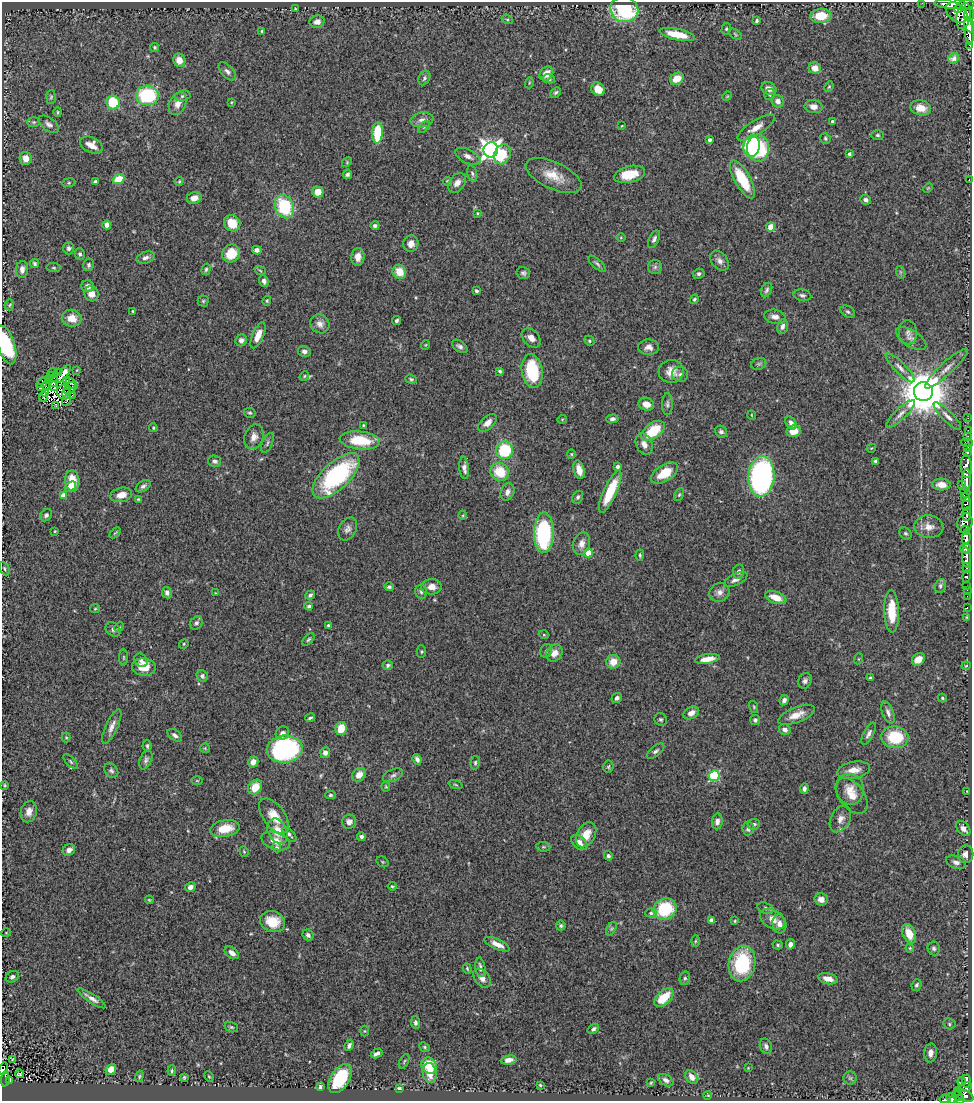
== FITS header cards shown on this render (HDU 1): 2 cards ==
NAXIS1  =                  970
NAXIS2  =                 1099

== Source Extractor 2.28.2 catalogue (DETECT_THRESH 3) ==
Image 970 x 1099 px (HDU 1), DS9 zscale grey, 1 PNG px = 1 image px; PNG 974 x 1103 px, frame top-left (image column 1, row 1099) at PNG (2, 2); each listed source drawn as its Kron ellipse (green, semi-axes under 4 px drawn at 4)
Background 0.875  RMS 0.043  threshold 0.128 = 3 sigma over >= 5 px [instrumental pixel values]
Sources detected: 436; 9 with non-positive FLUX_AUTO (blend fragments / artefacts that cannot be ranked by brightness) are neither listed nor drawn; the other 427 listed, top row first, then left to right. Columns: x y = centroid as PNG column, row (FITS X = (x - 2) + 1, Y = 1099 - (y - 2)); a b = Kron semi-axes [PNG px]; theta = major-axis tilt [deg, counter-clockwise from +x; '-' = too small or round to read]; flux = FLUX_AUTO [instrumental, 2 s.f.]
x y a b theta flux
922 3 2 2 - 5.4
955 4 20 5 -1 1500
960 7 7 3 45 150
296 8 3 2 - 2.6
624 10 14 12 -18 270
957 12 12 8 -41 800
969 15 6 5 - 890
821 16 11 7 3 78
963 16 13 7 78 2000
507 19 5 3 - 3.7
757 21 4 3 - 5.9
317 22 7 6 - 17
969 26 7 4 -64 1100
726 29 6 4 76 4.1
262 31 4 3 - 2.9
969 31 14 4 -84 2000
677 34 18 5 -12 65
735 34 7 3 -37 3.7
970 45 3 3 - 60
155 47 4 4 - 4
954 58 6 4 40 7.2
179 60 7 6 - 22
815 68 6 5 - 22
227 71 11 6 -47 10
546 74 8 6 51 31
424 78 7 5 63 7.1
549 79 6 4 -11 5.7
677 79 7 5 27 45
529 83 5 3 - 3.2
829 87 5 4 - 3.4
598 89 7 6 - 30
769 89 8 6 -24 17
556 92 6 4 43 5.6
147 95 11 10 - 210
769 95 5 5 - 6.6
183 96 8 5 13 6.1
727 96 5 4 - 2.8
51 97 7 5 87 4.8
778 101 6 6 - 18
113 102 7 6 - 120
231 102 3 3 - 2.6
178 104 12 8 64 21
813 107 9 6 -10 19
921 108 10 7 -12 38
58 112 5 4 - 3.4
422 120 11 7 9 17
832 121 3 3 - 5.6
34 122 6 5 - 5.1
49 124 12 6 -37 12
621 126 3 2 - 1.7
424 127 7 4 45 5.1
756 128 21 7 32 31
377 133 10 5 87 120
878 135 6 5 - 5.8
825 138 5 5 - 4.8
709 140 4 3 - 7.7
91 145 12 7 -26 34
752 146 11 8 80 250
758 148 13 11 -89 200
491 150 7 7 - 1800
502 154 10 8 68 86
849 154 4 4 - 6.8
468 156 14 7 -26 16
26 158 6 6 - 28
347 162 5 4 - 3.2
347 174 5 4 - 6.9
472 174 8 5 -73 6.1
630 174 16 8 13 67
554 176 30 13 -25 59
119 179 6 5 - 64
742 179 21 8 -61 110
969 179 3 2 - 3.6
179 181 4 3 - 3.3
95 182 4 4 - 11
448 182 5 4 - 4.7
69 183 7 3 8 3.4
457 183 11 7 54 18
928 188 5 3 - 2.6
318 192 6 5 - 35
194 198 7 6 - 21
866 200 5 5 - 8.8
284 207 12 9 -67 160
477 213 4 3 - 3.3
232 223 9 7 -47 58
107 225 4 4 - 36
375 226 4 4 - 5.7
771 227 4 4 - 63
621 237 5 3 - 2.4
654 239 9 5 65 9.3
411 244 8 7 - 21
69 248 6 5 - 9.3
257 250 5 4 - 13
80 254 6 5 - 6
231 254 9 8 - 62
358 257 9 6 85 19
146 258 9 5 18 12
720 261 11 8 -49 15
35 264 4 3 - 6.1
597 264 11 4 -42 7.1
89 265 6 5 - 7
655 267 7 7 - 8
54 268 7 4 -6 4
22 269 8 6 83 15
206 269 6 4 73 4.7
260 270 5 3 - 2.9
399 272 7 6 - 48
900 272 6 4 -71 4.4
523 273 7 6 - 7.3
699 274 6 5 - 6.7
264 281 6 4 -70 11
88 286 6 5 - 15
767 290 7 5 64 7.3
476 291 4 3 - 4.9
91 294 7 7 - 25
802 295 9 5 -11 8
694 299 5 4 - 5.4
203 301 5 5 - 4.4
267 301 5 4 - 3.4
9 305 5 4 - 3.7
133 311 3 3 - 3.2
848 312 8 5 -30 5.9
775 317 11 7 -11 15
72 318 10 8 -14 37
396 320 4 4 - 6.5
320 324 10 9 - 17
782 326 8 5 75 9.9
908 332 12 9 -84 13
258 335 14 5 67 30
531 338 11 7 -44 18
911 338 17 8 -32 16
241 340 6 5 - 11
589 341 5 4 - 4
6 345 20 8 -73 160
425 345 5 3 - 2.4
460 346 9 5 -36 9.7
649 347 10 7 1 16
304 351 6 5 - 10
759 364 8 5 20 6
900 368 20 5 -46 18
946 368 28 6 42 28
77 370 4 2 - 2
500 371 4 3 - 4.8
532 371 17 10 -81 170
671 371 12 11 - 33
53 372 5 2 - 1.3
58 372 2 2 - 1.9
64 374 10 3 55 16
680 374 8 7 - 8.4
51 376 3 2 - 0.28
304 376 5 4 - 3.4
411 379 6 4 -20 3.9
49 380 3 2 - 4.6
66 381 4 3 - 3.7
54 382 5 4 - 4.6
42 383 6 3 28 8.6
72 383 7 2 -44 6.5
46 386 4 2 - 3.1
54 386 4 3 - 8.4
40 387 3 2 - 0.91
70 388 7 5 45 5.2
63 392 7 6 - 5.6
923 392 9 9 - 12000
46 393 2 2 - 1.7
67 394 5 2 - 0.05
72 395 4 2 - 3.6
43 397 5 3 - 6.5
66 401 5 2 - 0.78
646 404 8 6 -19 28
667 404 11 5 89 8
56 406 3 2 - 11
250 413 6 5 - 4.7
900 414 19 5 43 19
752 415 5 3 - 2.1
947 416 19 5 -45 16
968 418 2 2 - 11
562 419 5 4 - 3.1
612 419 6 4 3 7.8
487 423 11 6 42 20
791 423 7 5 -57 14
363 425 4 3 - 2.8
153 428 4 3 - 3.4
968 430 2 2 - 14
653 431 13 7 37 110
794 431 7 6 - 43
721 432 6 5 - 8.4
254 437 12 9 70 20
967 437 4 3 - 68
360 440 20 9 -6 110
267 443 11 5 67 6.7
967 443 6 2 -19 37
644 444 11 8 -66 20
968 447 3 2 - 37
871 448 5 3 - 2.3
504 450 9 8 - 160
967 453 3 3 - 120
571 454 4 4 - 3.1
215 461 6 5 - 7.9
875 461 3 3 - 4
966 466 11 5 -88 1500
617 467 3 3 - 8.8
464 468 11 4 -84 14
579 470 9 5 -75 26
500 472 10 8 -40 82
665 473 15 8 34 60
336 476 30 13 43 430
761 476 20 13 85 740
967 480 11 3 88 1800
72 481 10 7 -84 56
961 484 3 2 - 14
941 485 9 6 -3 23
70 486 6 4 38 15
143 486 8 5 33 8.3
507 492 9 6 67 15
610 492 23 6 65 110
965 492 6 5 - 310
63 495 4 4 - 34
121 495 11 7 13 30
679 495 7 4 63 4.3
578 497 7 5 61 6.4
965 497 5 4 - 380
138 499 4 3 - 2.9
966 504 7 4 74 580
967 514 7 3 84 640
46 515 7 5 46 6.8
463 515 4 3 - 2.4
965 523 10 7 78 900
929 527 14 11 -5 30
348 529 12 8 61 14
965 530 4 3 - 110
55 531 3 3 - 2.8
115 533 6 3 44 3.6
544 533 20 10 90 310
905 533 7 5 -43 5.6
966 537 8 4 86 1400
582 544 11 8 72 18
966 548 5 5 - 780
588 553 4 4 - 62
640 555 5 3 - 4.6
966 557 10 4 -83 1100
967 568 5 3 - 220
5 569 7 4 -63 4.9
739 572 7 5 79 9.1
966 576 6 3 77 170
736 579 13 5 25 14
940 586 7 5 69 6.8
967 586 3 3 - 55
389 587 4 3 - 5.7
432 587 10 7 2 23
967 590 2 2 - 10
421 592 7 6 - 7.2
719 592 10 9 - 16
167 593 6 5 - 10
216 593 4 3 - 2.3
310 595 5 4 - 6.9
967 596 2 2 - 8.4
776 598 11 6 -19 35
309 606 4 4 - 6.1
967 608 3 2 - 18
95 609 5 4 - 3.5
892 611 21 7 -88 79
966 617 4 3 - 1.9
196 623 7 5 55 7
328 625 3 3 - 3.3
119 627 5 4 - 4
113 629 8 6 -37 8.6
544 635 5 3 - 2.5
308 639 7 4 45 5.1
184 644 5 4 - 3.4
546 651 7 5 58 7
421 652 6 4 -89 4.1
554 653 9 7 46 26
124 657 8 4 90 3.9
707 659 12 5 10 31
858 659 5 3 - 2.7
918 659 7 5 41 28
141 660 7 6 - 9
613 662 7 7 - 33
388 665 5 4 - 5.9
966 666 4 4 - 2.9
144 667 12 8 -4 51
202 676 6 5 - 8
870 678 4 3 - 3.6
805 681 8 6 63 9.5
617 698 5 4 - 9.5
942 698 5 4 - 3.7
784 700 5 4 - 8.6
754 707 6 4 -72 3.5
888 712 11 5 -69 13
691 713 8 6 31 20
796 715 19 7 21 31
310 718 5 3 - 5.1
661 719 6 6 - 5.2
755 720 5 5 - 5.7
112 726 19 6 65 18
341 729 7 5 76 52
785 730 6 5 - 14
282 733 7 6 - 12
869 734 12 5 64 11
175 735 8 5 -34 9.5
895 737 13 11 -4 120
66 738 5 4 - 3.5
147 746 6 4 -83 4.8
205 748 5 5 - 3.3
285 749 18 13 7 500
656 751 10 5 39 7.8
325 753 5 5 - 14
417 759 5 4 - 10
146 760 10 6 68 8.8
71 762 9 4 -46 5.9
253 762 5 5 - 21
475 763 7 4 80 4.6
608 767 6 5 - 4.7
854 770 16 8 11 34
111 771 8 6 -47 7.1
359 775 7 6 - 26
393 775 10 6 24 9
714 776 5 5 - 240
197 781 5 3 - 2.8
5 785 3 2 - 3.4
456 785 7 3 -19 3.5
255 787 8 6 50 44
386 787 5 3 - 2.9
804 789 5 4 - 8.7
850 789 15 14 - 35
967 791 3 2 - 1.9
330 795 5 4 - 4.7
852 796 20 12 -51 35
29 812 11 8 75 20
274 816 20 11 -53 46
840 819 14 9 61 21
717 821 8 5 82 15
349 822 7 7 - 17
754 824 6 5 - 6.8
748 828 7 6 - 12
963 828 8 5 -47 16
225 829 15 8 11 57
278 831 13 9 -65 44
289 834 9 5 -47 8
586 835 13 9 60 41
361 837 4 4 - 8.1
276 841 15 8 -19 30
579 842 9 6 -43 17
277 847 5 4 - 4
543 847 7 5 -6 4.4
69 850 6 5 - 13
244 851 5 4 - 3.3
966 854 9 7 83 18
608 856 5 4 - 6.7
383 862 6 5 - 3.4
956 862 10 6 -20 12
392 886 4 3 - 3.3
190 887 5 4 - 12
821 899 7 6 - 17
149 900 4 3 - 2.7
765 908 8 5 -17 7.6
665 909 12 10 30 160
651 913 6 4 -1 5.1
772 919 13 9 -28 26
711 920 4 4 - 21
735 921 3 3 - 2.7
273 922 13 10 -15 61
779 924 9 7 -81 17
561 926 5 5 - 5.8
611 929 7 4 58 6.2
6 933 5 3 - 2
909 934 10 6 -67 53
308 935 6 5 - 8.3
695 941 6 4 88 3.8
497 944 14 5 -24 23
790 944 5 4 - 12
778 945 5 4 - 4.8
910 948 4 4 - 2.8
934 948 7 6 - 7.5
232 953 8 5 -38 12
742 964 18 13 79 210
480 967 10 5 -81 11
467 969 5 4 - 3.6
12 977 7 5 28 8.1
482 978 11 7 -50 20
685 978 7 5 77 5.4
828 979 10 5 -14 22
917 985 6 5 - 5.8
92 998 17 4 -33 17
664 998 12 6 42 78
415 1023 6 4 -85 6.9
949 1024 6 5 - 5.4
231 1027 7 5 -15 4.6
593 1029 6 4 37 6.9
364 1031 5 3 - 2.4
349 1045 6 4 65 8.1
766 1046 8 6 -70 9.7
425 1047 6 4 -42 4.5
377 1053 6 3 29 11
930 1053 9 6 85 19
12 1059 3 2 - 2.5
509 1060 8 4 8 14
404 1061 8 3 63 3.6
429 1065 8 7 - 82
748 1068 3 3 - 2
3 1069 6 3 70 40
111 1069 6 5 - 22
172 1071 5 4 - 4.1
430 1073 10 7 -80 36
19 1074 4 2 - 3.1
139 1076 6 4 72 3.8
209 1076 5 4 - 3.4
184 1077 4 3 - 3.5
692 1077 7 5 -46 21
850 1078 6 6 - 6.1
5 1079 7 3 86 48
340 1079 16 9 57 160
10 1080 3 2 - 17
666 1080 8 5 -31 10
966 1081 6 3 -87 270
962 1082 4 3 - 13
651 1083 4 3 - 3.2
540 1085 3 3 - 3.7
320 1086 4 3 - 4.7
965 1087 7 4 22 410
399 1088 4 3 - 4.9
958 1091 4 3 - 140
708 1095 4 3 - 2.5
964 1095 10 5 -26 670
957 1096 6 3 -33 97
951 1098 5 4 - 69
945 1099 6 3 10 42
960 1100 4 2 - 180
At the frame edge (FLAGS 8, measured only in part): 7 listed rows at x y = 922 3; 970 45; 6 345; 3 1069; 951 1098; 945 1099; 960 1100
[9 non-positive-flux detections neither listed nor drawn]